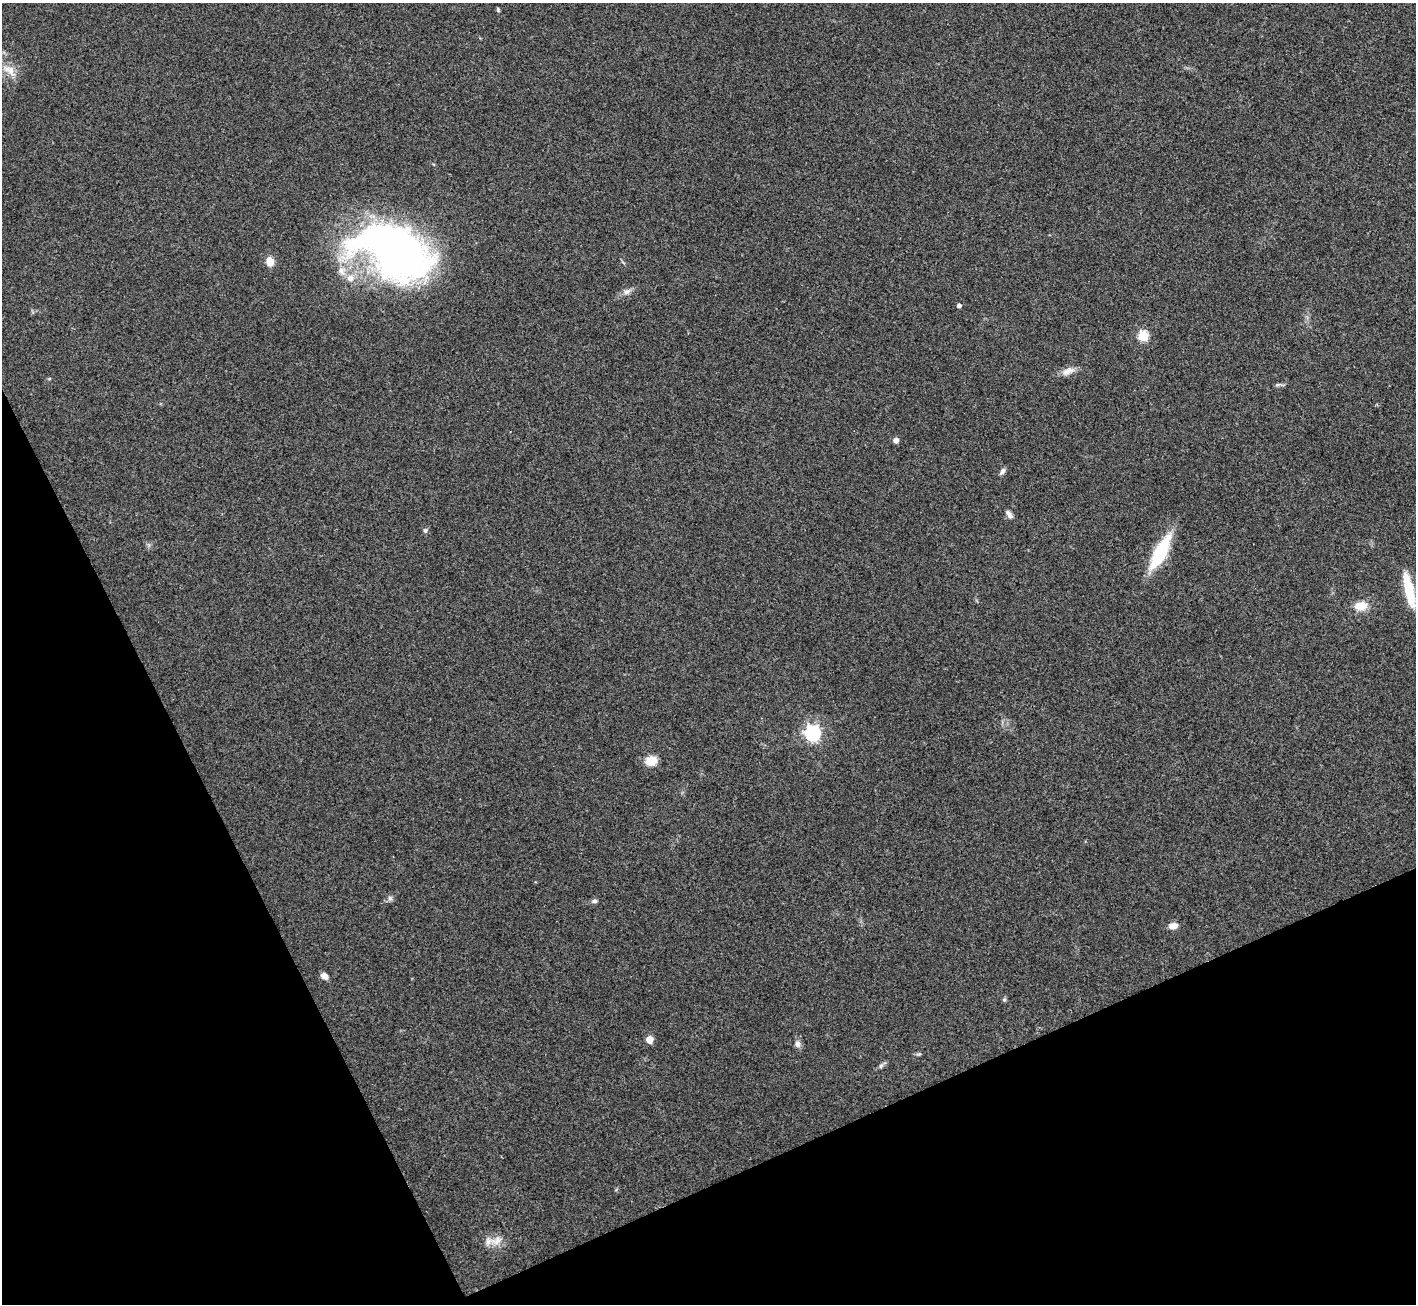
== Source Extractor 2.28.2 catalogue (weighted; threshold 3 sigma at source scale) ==
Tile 14 of 4 x 4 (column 2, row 4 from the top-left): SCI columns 1416-2829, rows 153-1454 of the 5658 x 5648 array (HDU 1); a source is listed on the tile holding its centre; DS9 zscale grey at full resolution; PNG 1418 x 1306 px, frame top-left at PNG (2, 3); no overlay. Shown black and unused: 23% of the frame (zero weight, under 3 of 4 exposures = <1% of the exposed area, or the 3 px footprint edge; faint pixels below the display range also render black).
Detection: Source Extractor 2.28.2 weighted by HDU 2 'WHT'; one run over the whole footprint, this tile lists its part. Background 0.212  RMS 0.0081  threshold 0.0363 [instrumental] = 3 sigma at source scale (4.5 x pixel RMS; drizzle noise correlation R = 1.50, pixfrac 1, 0.05/0.05 arcsec/px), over >= 5 px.
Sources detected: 28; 1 inside a brighter listed object's ellipse — not listed separately; the other 27 listed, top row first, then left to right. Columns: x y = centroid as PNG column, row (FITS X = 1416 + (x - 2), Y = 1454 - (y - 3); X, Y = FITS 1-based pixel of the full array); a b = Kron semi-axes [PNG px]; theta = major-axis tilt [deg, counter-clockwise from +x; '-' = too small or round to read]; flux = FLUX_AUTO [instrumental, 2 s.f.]
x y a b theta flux
498 10 7 3 -89 1
9 70 21 11 -39 11
394 251 81 48 -25 390
270 261 9 8 - 8.2
626 292 10 7 32 3.4
959 306 4 4 - 2.9
1143 336 5 5 - 47
1068 371 17 8 22 5.9
1278 385 8 3 19 1.3
896 440 6 6 - 3.3
1002 471 10 5 59 2.3
1009 514 11 5 -54 3.5
425 530 6 5 - 1.5
1160 552 41 13 63 42
1409 589 40 9 -78 28
1361 606 14 9 5 11
813 733 7 6 - 230
651 761 11 9 16 12
390 898 6 6 - 2.1
594 901 7 5 -3 1.9
1173 926 11 7 10 5.3
324 976 8 6 -37 4.3
1004 1000 6 4 1 1.1
649 1040 5 5 - 15
797 1044 7 7 - 3.7
881 1066 7 5 46 1.7
496 1241 19 11 25 8.7